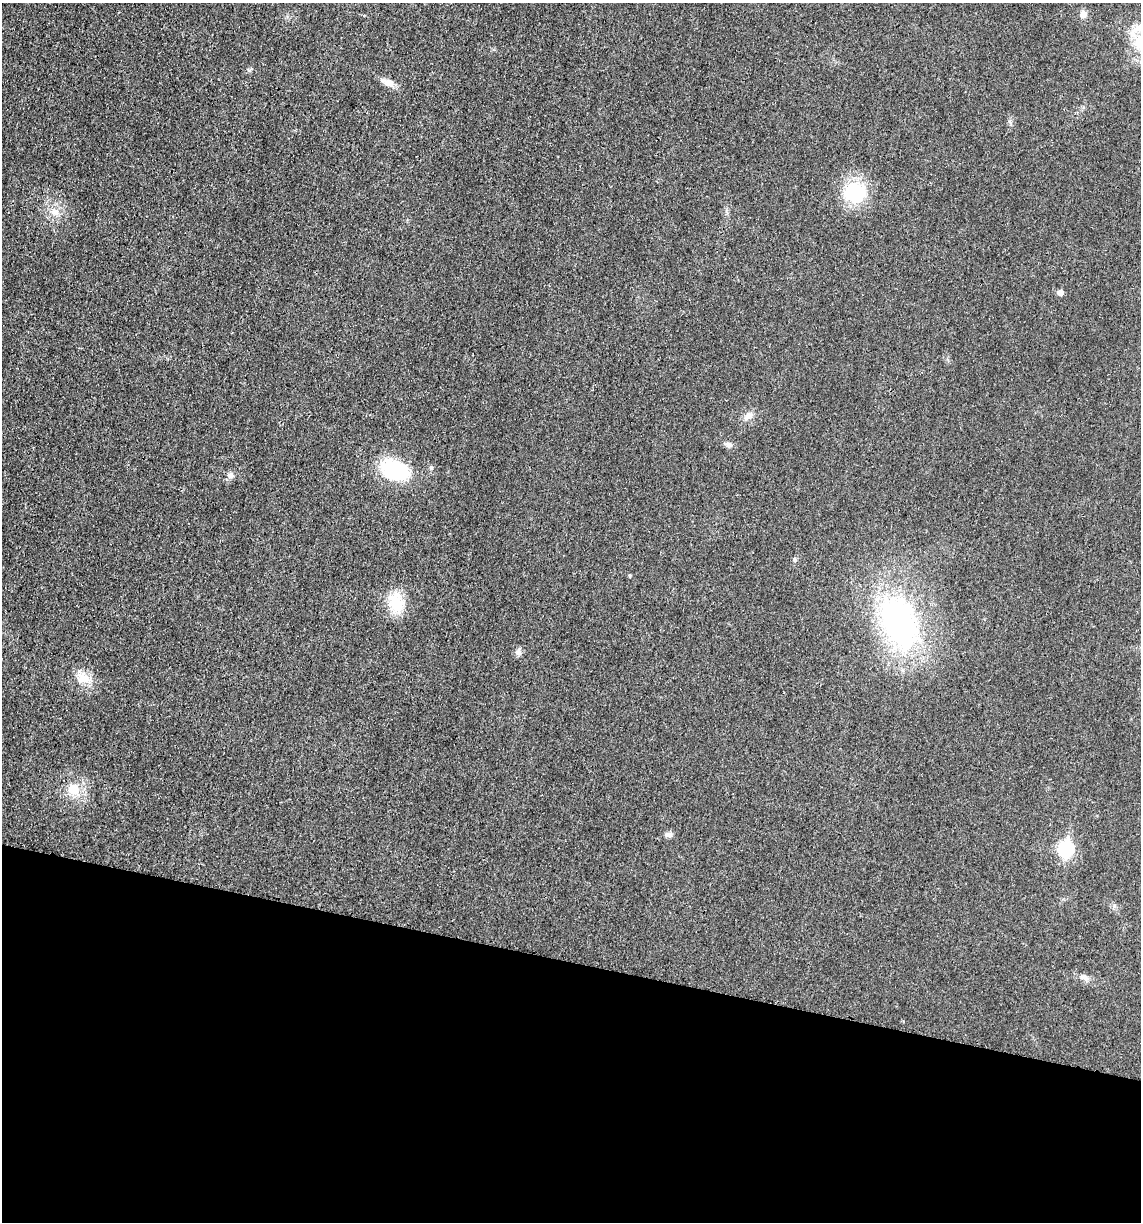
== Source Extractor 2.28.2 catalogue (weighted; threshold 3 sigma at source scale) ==
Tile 15 of 4 x 4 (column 3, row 4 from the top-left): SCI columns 2396-3534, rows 11-1230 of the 4922 x 4903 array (HDU 1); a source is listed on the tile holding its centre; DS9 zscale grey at full resolution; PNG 1143 x 1224 px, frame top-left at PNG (2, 3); no overlay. Shown black and unused: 21% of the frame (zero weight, under 3 of 4 exposures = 1% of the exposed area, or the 3 px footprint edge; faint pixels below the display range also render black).
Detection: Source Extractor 2.28.2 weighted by HDU 2 'WHT'; one run over the whole footprint, this tile lists its part. Background 0.0292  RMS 0.0058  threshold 0.0262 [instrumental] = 3 sigma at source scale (4.5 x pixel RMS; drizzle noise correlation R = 1.50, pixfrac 1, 0.05/0.05 arcsec/px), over >= 5 px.
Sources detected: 21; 1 inside a brighter listed object's ellipse — not listed separately; the other 20 listed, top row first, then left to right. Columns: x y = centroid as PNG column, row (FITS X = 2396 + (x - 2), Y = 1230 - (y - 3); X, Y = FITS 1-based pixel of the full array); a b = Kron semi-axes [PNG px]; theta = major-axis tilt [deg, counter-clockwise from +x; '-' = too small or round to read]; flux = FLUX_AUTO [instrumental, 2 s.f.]
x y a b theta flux
1083 14 10 9 - 3.4
1139 43 23 16 -78 19
388 83 14 9 -19 4.6
855 192 22 18 -7 39
54 212 12 10 -1 5.3
1060 292 5 5 - 3.7
748 416 15 8 35 3.9
729 445 9 8 - 2.4
395 470 33 21 -22 43
231 475 7 7 - 2.6
794 559 6 4 -89 0.88
630 575 5 4 - 0.7
397 603 26 17 -79 18
899 623 59 37 -67 140
518 652 8 8 - 2
84 678 21 14 -30 9.3
74 790 18 16 -54 12
669 835 10 6 6 2.3
1066 849 8 7 - 93
1084 977 11 8 -17 2.9
Isophote crosses this tile's border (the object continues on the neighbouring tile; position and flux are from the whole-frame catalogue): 1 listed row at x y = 1139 43
Unlisted compact peaks at least as high as the median listed source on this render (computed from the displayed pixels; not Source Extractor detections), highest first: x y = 250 70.